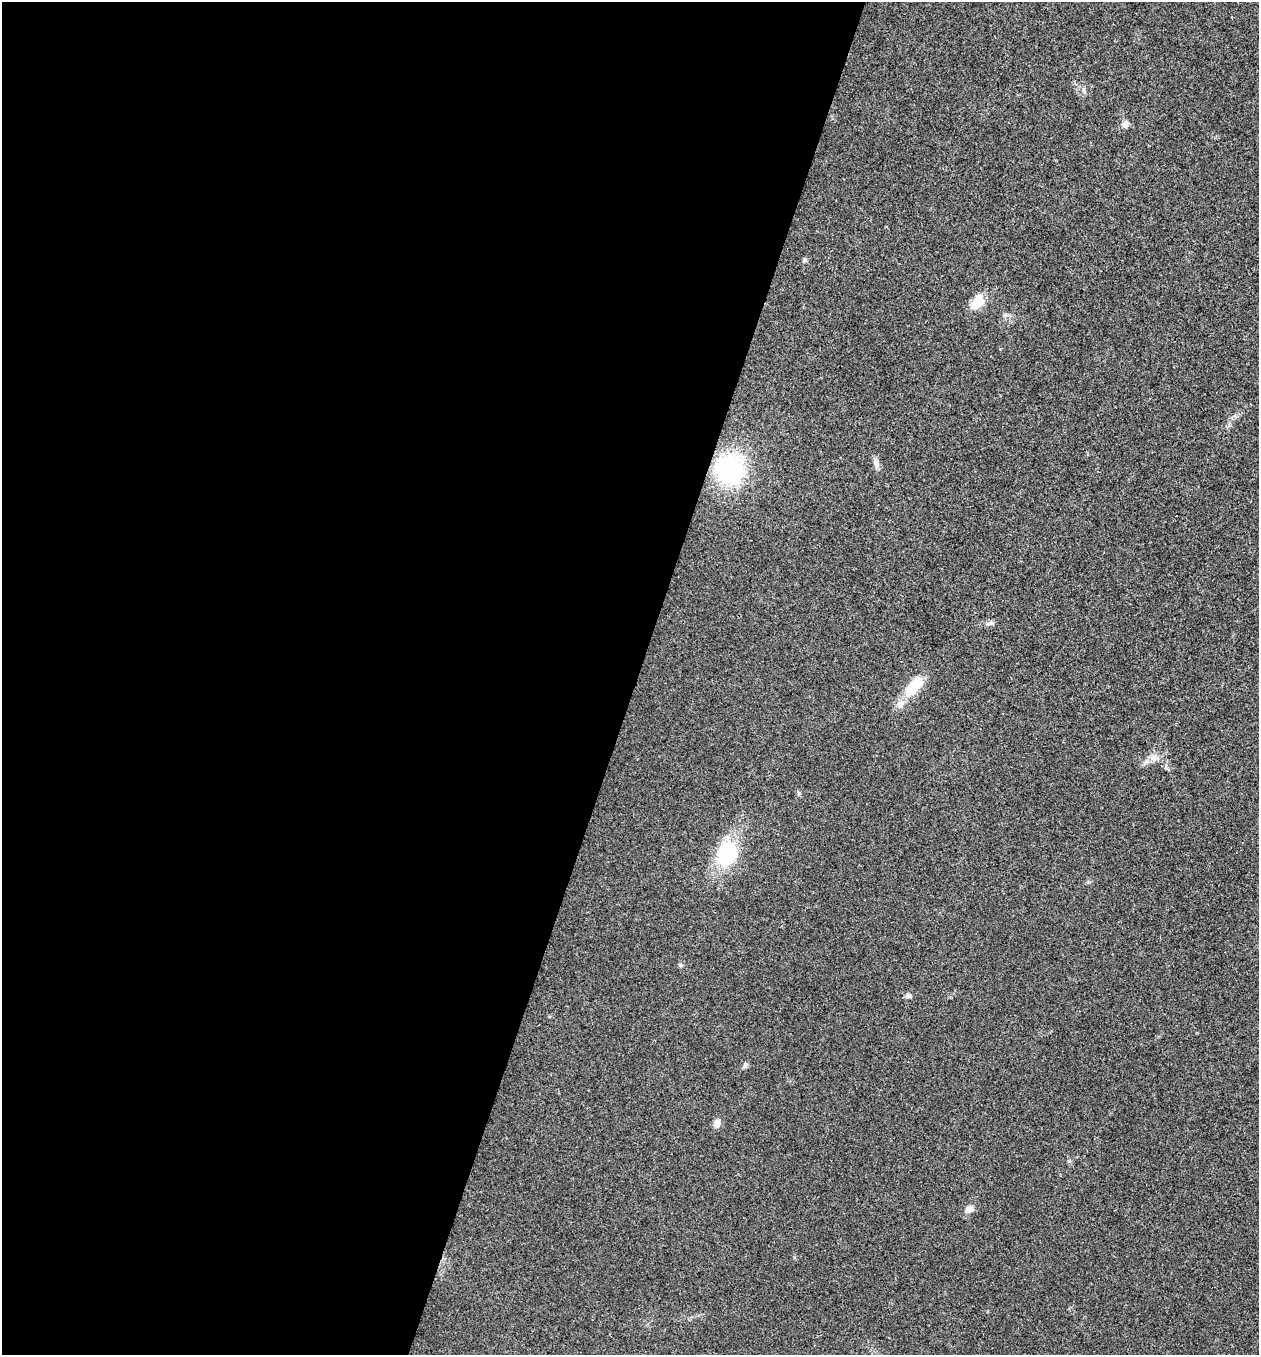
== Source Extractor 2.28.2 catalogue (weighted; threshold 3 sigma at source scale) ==
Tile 5 of 4 x 4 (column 1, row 2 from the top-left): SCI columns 136-1392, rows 2710-4062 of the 5430 x 5416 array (HDU 1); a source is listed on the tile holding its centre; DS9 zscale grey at full resolution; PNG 1261 x 1357 px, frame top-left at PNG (2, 2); no overlay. Shown black and unused: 51% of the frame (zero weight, under 3 of 4 exposures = <1% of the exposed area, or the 3 px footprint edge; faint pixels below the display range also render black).
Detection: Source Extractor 2.28.2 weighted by HDU 2 'WHT'; one run over the whole footprint, this tile lists its part. Background 0.0236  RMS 0.0054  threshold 0.0242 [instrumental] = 3 sigma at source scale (4.5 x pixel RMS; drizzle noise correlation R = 1.50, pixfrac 1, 0.05/0.05 arcsec/px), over >= 5 px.
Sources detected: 15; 1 inside a brighter object's white glare — not listed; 1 inside a brighter listed object's ellipse — not listed separately; the other 13 listed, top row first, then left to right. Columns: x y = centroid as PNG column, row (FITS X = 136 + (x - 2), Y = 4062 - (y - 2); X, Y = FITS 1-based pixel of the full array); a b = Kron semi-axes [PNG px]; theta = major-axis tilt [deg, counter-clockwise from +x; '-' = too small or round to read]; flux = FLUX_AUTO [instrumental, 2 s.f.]
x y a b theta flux
1126 124 9 7 33 2.2
804 260 6 4 72 0.78
978 302 20 11 54 9.7
876 463 15 6 -64 2.3
730 469 25 23 -65 68
913 687 25 17 63 11
1153 757 8 6 60 2
726 854 25 18 75 37
681 965 5 5 - 0.92
908 996 8 6 -16 1.4
745 1065 7 6 - 1.3
717 1123 8 7 - 3.3
969 1209 10 7 41 3.2
Unlisted compact peaks at least as high as the median listed source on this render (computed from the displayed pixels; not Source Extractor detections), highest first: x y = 1069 1161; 799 793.